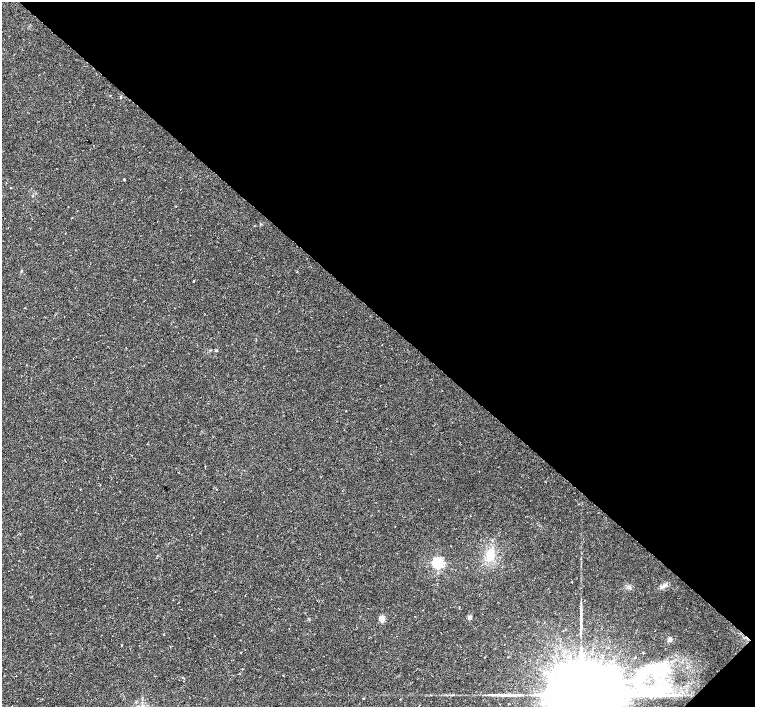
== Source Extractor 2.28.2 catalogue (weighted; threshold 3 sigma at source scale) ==
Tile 8 of 4 x 4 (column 4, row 2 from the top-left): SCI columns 4516-6020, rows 2980-4388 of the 6025 x 6025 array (HDU 1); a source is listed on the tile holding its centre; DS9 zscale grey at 2 x 2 block average (1 PNG px = mean of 2 x 2 image px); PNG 757 x 709 px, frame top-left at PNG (2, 2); no overlay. Shown black and unused: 45% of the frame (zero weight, under 2 of 3 exposures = <1% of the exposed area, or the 3 px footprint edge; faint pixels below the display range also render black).
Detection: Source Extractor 2.28.2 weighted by HDU 2 'WHT'; one run over the whole footprint, this tile lists its part. Background 0.0254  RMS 0.0028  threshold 0.0128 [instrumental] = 3 sigma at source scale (4.5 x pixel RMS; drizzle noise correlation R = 1.50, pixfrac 1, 0.0396/0.0396 arcsec/px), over >= 5 px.
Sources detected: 30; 3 inside a brighter object's white glare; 3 long thin detections or spike segments (spike, bleed or trail) — not listed; the other 24 listed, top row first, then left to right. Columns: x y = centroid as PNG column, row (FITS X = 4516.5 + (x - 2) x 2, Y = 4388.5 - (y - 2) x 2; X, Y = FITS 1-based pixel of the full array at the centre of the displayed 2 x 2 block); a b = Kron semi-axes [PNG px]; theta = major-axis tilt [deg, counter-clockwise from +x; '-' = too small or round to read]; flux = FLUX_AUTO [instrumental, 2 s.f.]
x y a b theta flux
120 97 4 2 - 0.43
124 179 2 2 - 0.64
10 188 2 2 - 0.27
21 271 3 2 - 0.45
297 272 2 2 - 0.41
193 281 2 2 - 2.3
216 351 4 3 - 0.6
80 489 2 2 - 0.25
490 555 11 9 82 10
438 563 3 3 - 120
572 582 2 2 - 0.56
664 586 7 4 49 2.1
469 617 2 2 - 6.2
382 618 3 3 - 18
670 639 5 4 - 1.6
121 645 2 2 - 0.27
241 652 2 2 - 0.34
635 657 2 2 - 0.54
16 676 2 2 - 0.46
283 676 2 2 - 0.38
660 686 19 12 -78 19
581 695 35 13 44 28000
363 698 2 2 - 0.38
400 699 2 2 - 0.23
Isophote crosses this tile's border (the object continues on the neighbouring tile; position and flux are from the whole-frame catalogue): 1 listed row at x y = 581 695
Diffuse or blended objects may show on this block-average render without a row.